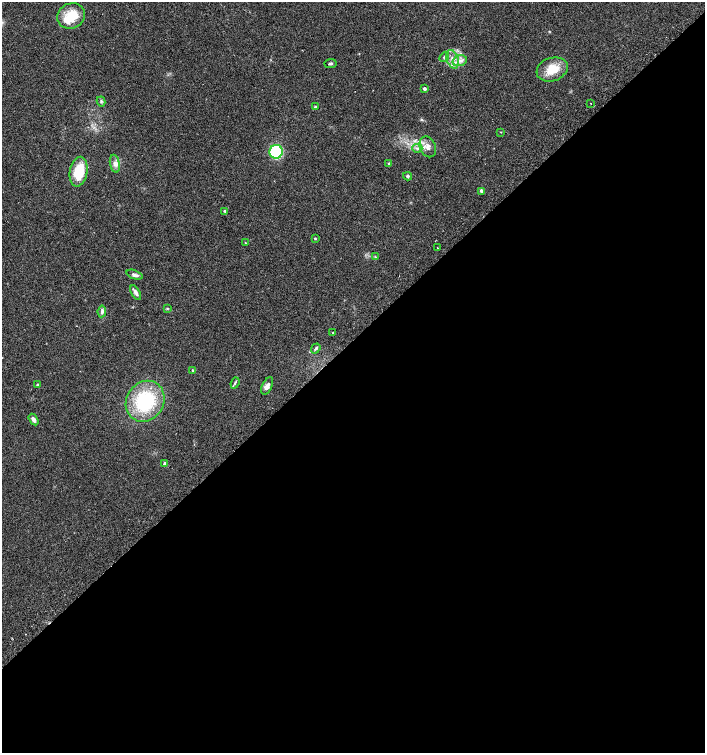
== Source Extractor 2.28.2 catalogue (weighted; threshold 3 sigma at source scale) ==
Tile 15 of 4 x 4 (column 3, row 4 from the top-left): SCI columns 2976-4380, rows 32-1533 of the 6015 x 6062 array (HDU 1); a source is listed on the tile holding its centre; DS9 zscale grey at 2 x 2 block average (1 PNG px = mean of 2 x 2 image px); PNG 707 x 755 px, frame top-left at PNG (2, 2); each listed source drawn as its Kron ellipse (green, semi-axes under 4 px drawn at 4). Shown black and unused: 55% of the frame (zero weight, under 2 of 3 exposures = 2% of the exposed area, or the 3 px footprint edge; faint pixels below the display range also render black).
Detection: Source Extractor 2.28.2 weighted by HDU 2 'WHT'; one run over the whole footprint, this tile lists its part. Background 0.0686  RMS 0.0087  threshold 0.0392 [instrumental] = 3 sigma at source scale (4.5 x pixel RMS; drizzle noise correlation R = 1.50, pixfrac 1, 0.0396/0.0396 arcsec/px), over >= 5 px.
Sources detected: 40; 3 inside a brighter listed object's ellipse — not listed separately; the other 37 listed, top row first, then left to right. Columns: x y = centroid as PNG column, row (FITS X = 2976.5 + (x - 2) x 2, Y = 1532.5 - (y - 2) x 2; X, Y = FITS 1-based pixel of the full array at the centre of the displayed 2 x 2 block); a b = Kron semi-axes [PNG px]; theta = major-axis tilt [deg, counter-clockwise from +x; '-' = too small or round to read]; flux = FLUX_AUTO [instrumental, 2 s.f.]
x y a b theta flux
71 16 14 12 26 45
444 57 5 3 - 3.7
452 59 9 5 -71 15
460 61 7 5 18 10
330 63 6 3 5 2.9
552 69 16 11 19 41
424 89 2 2 - 7.9
101 101 5 4 - 3.2
591 104 2 2 - 0.74
315 107 3 3 - 3.4
501 132 3 2 - 0.88
428 147 11 7 -66 14
417 148 5 3 - 4.7
276 152 7 6 - 150
115 164 9 5 -79 9.2
389 164 4 3 - 2.5
79 172 15 8 78 61
407 176 4 4 - 3.4
482 191 4 3 - 6.6
225 211 4 3 - 2.3
315 238 3 3 - 2
245 243 2 2 - 1
437 248 2 2 - 1.1
375 257 3 3 - 1.5
135 275 8 4 -21 6.5
136 292 8 4 -59 8.2
167 308 3 2 - 1.4
102 311 6 4 83 6.4
333 333 3 2 - 1.1
316 348 5 3 - 3.6
193 370 4 3 - 2.2
235 383 6 3 70 3.4
37 385 4 3 - 2
267 386 9 5 65 9.7
145 401 21 18 56 150
33 420 6 4 -57 8.2
165 464 2 2 - 13